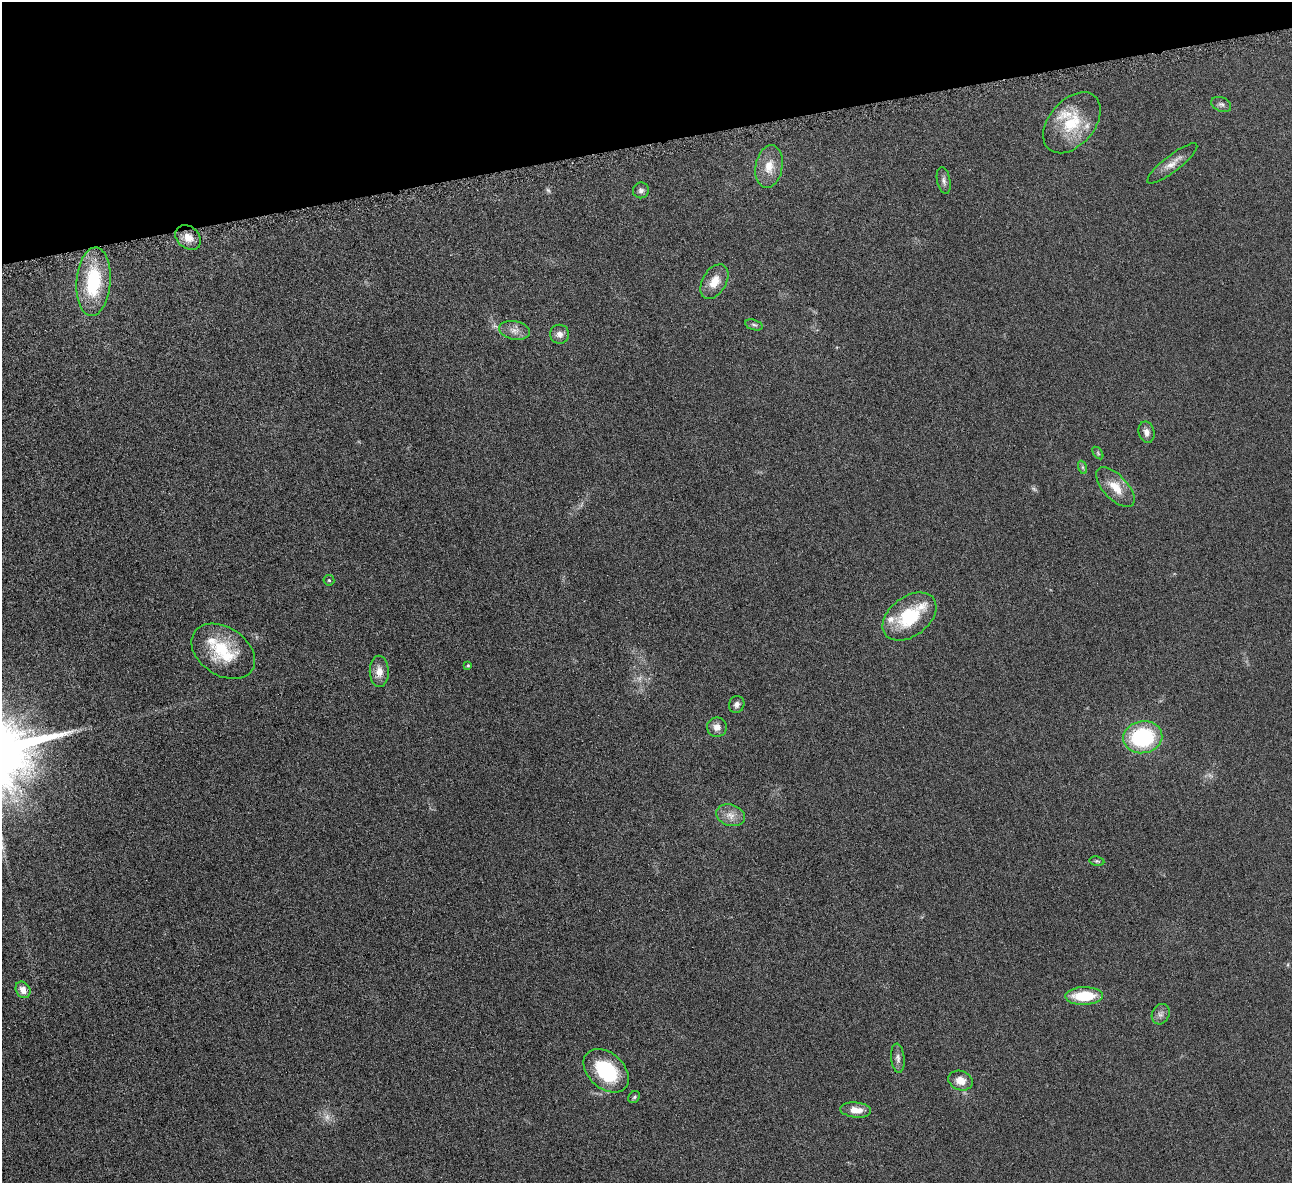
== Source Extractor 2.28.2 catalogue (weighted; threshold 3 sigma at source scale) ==
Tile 3 of 4 x 4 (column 3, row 1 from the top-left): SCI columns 2587-3876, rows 3698-4878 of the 5171 x 5154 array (HDU 1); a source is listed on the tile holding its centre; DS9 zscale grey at full resolution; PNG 1294 x 1185 px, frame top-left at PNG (2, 2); each listed source drawn as its Kron ellipse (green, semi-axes under 4 px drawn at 4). Shown black and unused: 12% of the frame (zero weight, under 4 of 8 exposures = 1% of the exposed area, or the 3 px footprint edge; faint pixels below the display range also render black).
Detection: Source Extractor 2.28.2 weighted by HDU 2 'WHT'; one run over the whole footprint, this tile lists its part. Background 0.0978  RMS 0.0094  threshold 0.0383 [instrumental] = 3 sigma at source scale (4.09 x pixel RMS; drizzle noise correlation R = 1.36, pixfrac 0.8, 0.05/0.05 arcsec/px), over >= 5 px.
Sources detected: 44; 5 too faint to see at this stretch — neither listed nor drawn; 5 inside a brighter listed object's ellipse — not listed separately; the other 34 listed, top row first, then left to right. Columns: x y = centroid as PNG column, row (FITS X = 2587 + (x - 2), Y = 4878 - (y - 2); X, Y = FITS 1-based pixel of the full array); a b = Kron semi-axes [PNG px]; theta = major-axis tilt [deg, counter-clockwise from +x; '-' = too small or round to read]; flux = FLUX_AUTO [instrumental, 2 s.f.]
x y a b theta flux
1221 104 10 7 -22 2.7
1072 123 35 22 50 36
1172 163 31 8 38 8.5
769 166 21 13 80 14
944 181 13 6 -79 3.1
641 190 8 8 - 2.8
188 237 14 11 -39 8.8
94 282 34 17 86 56
714 282 19 12 59 12
754 325 9 5 -16 1.8
514 330 15 9 -11 6.1
559 334 9 9 - 4.8
1147 432 11 7 -78 4.5
1098 453 7 3 -54 1
1082 467 7 4 -71 1.4
1115 487 25 12 -46 15
329 580 5 5 - 1.2
909 616 30 19 37 47
223 651 35 24 -33 40
468 665 4 3 - 0.98
379 671 15 9 -89 8.2
737 704 8 7 - 3.1
717 727 10 9 - 5.4
1143 737 19 16 8 70
730 815 14 10 -17 7.7
1097 861 7 4 -8 1.3
23 990 9 7 -59 6.5
1084 996 19 8 1 29
1161 1014 10 8 63 3.8
898 1058 14 6 -85 3.8
606 1071 26 18 -42 55
960 1081 12 9 -19 9.3
634 1097 6 5 - 1.4
856 1110 15 7 -5 9.2